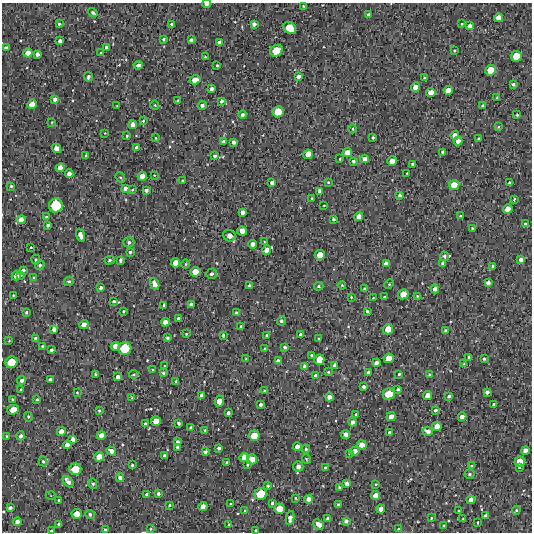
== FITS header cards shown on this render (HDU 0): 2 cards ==
NAXIS1  =                  530 /Length X axis
NAXIS2  =                  530 /Length Y axis

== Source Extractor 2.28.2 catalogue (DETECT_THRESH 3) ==
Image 530 x 530 px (HDU 0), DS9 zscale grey, 1 PNG px = 1 image px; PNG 534 x 534 px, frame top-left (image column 1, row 530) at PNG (2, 3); each listed source drawn as its Kron ellipse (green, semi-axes under 4 px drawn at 4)
Background 1740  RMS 170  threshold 512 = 3 sigma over >= 5 px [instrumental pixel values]
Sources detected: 318; all 318 listed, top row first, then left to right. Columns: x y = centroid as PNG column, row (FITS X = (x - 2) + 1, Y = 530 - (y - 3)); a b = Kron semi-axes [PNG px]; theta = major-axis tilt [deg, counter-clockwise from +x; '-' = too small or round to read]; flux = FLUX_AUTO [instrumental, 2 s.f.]
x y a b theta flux
207 4 4 2 - 55000
303 6 4 3 - 10000
93 12 5 4 - 23000
369 15 4 4 - 63000
499 18 4 4 - 100000
59 24 3 3 - 15000
171 24 3 3 - 17000
254 24 4 4 - 43000
462 24 3 2 - 10000
470 26 4 4 - 56000
290 28 7 5 -41 290000
163 39 3 3 - 15000
191 40 3 3 - 27000
60 41 3 3 - 34000
219 42 4 4 - 48000
106 47 3 3 - 26000
6 48 4 4 - 52000
276 51 6 5 - 260000
454 51 3 2 - 10000
28 53 4 4 - 100000
101 53 4 4 - 13000
37 54 4 3 - 45000
516 56 5 5 - 230000
205 57 3 3 - 12000
138 65 4 3 - 36000
217 65 3 2 - 13000
490 70 5 5 - 220000
299 76 4 4 - 50000
88 77 4 3 - 29000
424 78 3 2 - 12000
195 80 6 4 18 110000
513 84 3 3 - 21000
416 87 5 4 - 110000
212 89 4 3 - 36000
448 90 4 4 - 98000
431 92 5 4 - 130000
497 98 3 2 - 10000
55 99 4 4 - 42000
178 101 3 3 - 24000
222 101 4 4 - 28000
32 104 5 4 - 130000
155 105 5 4 - 12000
202 105 4 4 - 37000
117 106 3 2 - 7300
483 106 3 3 - 24000
278 112 6 5 - 250000
242 115 4 4 - 29000
517 115 3 3 - 13000
143 121 4 4 - 14000
52 122 3 3 - 8800
133 125 4 4 - 50000
499 127 4 3 - 8200
353 129 4 3 - 9500
105 133 3 3 - 6700
455 135 4 4 - 79000
127 136 3 3 - 11000
373 137 3 3 - 19000
156 138 4 3 - 12000
478 139 3 2 - 9800
458 141 4 4 - 69000
223 142 3 3 - 31000
233 142 4 3 - 36000
56 148 5 4 - 91000
137 148 4 4 - 68000
443 152 3 3 - 28000
347 153 5 4 - 110000
308 154 5 4 - 100000
86 156 3 3 - 21000
215 156 4 4 - 23000
340 159 2 2 - 7200
365 159 4 4 - 62000
353 161 4 4 - 22000
392 161 5 4 - 130000
413 164 3 3 - 29000
60 168 4 4 - 94000
407 173 2 2 - 7100
69 174 4 4 - 59000
154 175 4 3 - 8100
142 176 4 4 - 93000
120 177 5 4 - 15000
182 180 3 2 - 8500
328 182 3 2 - 9300
272 183 4 3 - 39000
510 183 3 3 - 26000
454 185 5 5 - 170000
11 186 4 4 - 13000
125 188 4 4 - 44000
132 190 3 3 - 11000
146 190 4 3 - 34000
320 191 4 4 - 68000
399 195 3 3 - 27000
312 199 3 3 - 18000
514 199 3 2 - 8700
56 205 7 7 - 490000
324 205 3 2 - 7800
508 209 5 4 - 130000
242 212 4 4 - 49000
461 216 3 3 - 11000
46 217 3 3 - 12000
359 217 4 4 - 85000
333 219 3 3 - 20000
21 220 4 4 - 76000
525 224 4 3 - 16000
48 225 3 3 - 23000
472 228 3 2 - 12000
242 231 5 4 - 110000
80 235 6 4 -71 82000
229 236 6 5 - 100000
264 241 2 2 - 6100
129 242 5 5 - 34000
252 244 4 4 - 70000
31 247 3 2 - 8300
266 250 5 4 - 99000
130 252 4 3 - 19000
320 255 5 5 - 160000
444 256 4 4 - 22000
36 260 5 4 - 16000
110 260 5 4 - 18000
120 260 4 3 - 20000
521 260 4 4 - 55000
176 263 5 4 - 120000
386 263 4 4 - 57000
186 264 4 3 - 9700
443 264 4 4 - 44000
40 265 5 4 - 22000
493 266 4 4 - 40000
23 270 4 3 - 34000
195 272 5 5 - 160000
212 274 5 5 - 36000
21 275 3 3 - 15000
16 276 4 4 - 83000
34 277 3 3 - 12000
69 281 5 4 - 24000
488 283 4 4 - 48000
155 284 6 4 -66 77000
389 284 5 4 - 12000
342 285 4 3 - 12000
249 286 3 3 - 26000
319 286 5 4 - 16000
101 288 4 3 - 34000
364 288 3 3 - 8500
435 289 4 4 - 55000
403 294 5 5 - 150000
13 295 3 2 - 8600
417 296 4 3 - 9500
351 297 3 2 - 8600
384 297 2 2 - 9500
373 298 3 2 - 8300
114 301 3 3 - 18000
164 305 4 3 - 18000
191 305 4 4 - 52000
124 311 3 3 - 12000
367 311 3 3 - 20000
26 312 4 3 - 17000
236 313 3 3 - 14000
178 319 4 3 - 33000
281 321 4 4 - 30000
165 322 4 4 - 77000
84 324 4 4 - 93000
241 327 3 3 - 18000
54 329 4 4 - 54000
388 329 5 5 - 170000
445 331 3 3 - 20000
186 334 2 2 - 8300
223 335 4 3 - 28000
267 335 3 3 - 20000
301 335 4 3 - 46000
167 338 3 3 - 23000
36 339 4 4 - 49000
319 339 3 3 - 14000
9 341 3 3 - 7100
42 346 3 2 - 12000
115 346 4 4 - 85000
285 347 4 3 - 30000
125 348 6 6 - 420000
264 349 4 3 - 11000
51 350 3 3 - 29000
311 355 3 3 - 16000
469 357 3 3 - 24000
389 358 5 5 - 150000
246 359 4 3 - 9000
484 359 3 3 - 16000
319 360 5 5 - 180000
278 361 4 4 - 51000
11 362 6 5 - 300000
376 363 4 4 - 48000
464 364 3 3 - 12000
335 365 4 3 - 43000
165 366 3 3 - 12000
305 366 4 4 - 40000
153 370 3 2 - 8900
328 372 3 3 - 12000
368 372 4 4 - 36000
163 373 4 3 - 20000
95 374 3 2 - 10000
134 374 5 3 - 13000
399 374 3 3 - 13000
316 375 4 4 - 44000
429 375 3 3 - 11000
118 376 4 4 - 36000
50 379 3 3 - 22000
22 380 4 4 - 38000
176 382 4 3 - 15000
364 387 3 3 - 29000
21 389 2 2 - 11000
398 389 3 3 - 18000
264 391 4 3 - 10000
77 392 3 2 - 9000
487 392 4 4 - 39000
389 394 6 5 - 260000
201 395 4 3 - 26000
428 395 4 4 - 91000
449 396 3 3 - 23000
329 397 4 4 - 67000
132 398 4 2 - 8800
12 399 3 3 - 17000
37 399 3 3 - 12000
219 401 5 4 - 120000
494 404 3 3 - 20000
260 405 3 3 - 26000
13 410 6 4 21 180000
435 410 3 3 - 20000
99 411 4 3 - 13000
228 413 4 3 - 34000
356 415 3 3 - 18000
28 417 5 4 - 15000
391 417 4 4 - 98000
462 417 4 4 - 70000
156 421 5 5 - 160000
353 422 4 4 - 54000
179 423 3 3 - 26000
145 424 4 4 - 24000
437 426 4 4 - 110000
191 427 3 3 - 23000
205 430 4 3 - 20000
61 431 5 4 - 90000
428 431 5 4 - 50000
389 433 3 3 - 29000
346 434 4 4 - 74000
21 436 4 4 - 35000
101 436 4 4 - 100000
254 436 5 5 - 200000
7 437 3 3 - 24000
73 439 4 4 - 53000
178 442 4 3 - 39000
67 445 4 4 - 82000
362 445 4 4 - 110000
178 447 4 4 - 50000
297 447 4 4 - 71000
219 448 3 3 - 22000
306 449 4 4 - 14000
525 450 4 4 - 72000
111 451 5 4 - 70000
355 451 5 4 - 93000
205 452 3 3 - 35000
350 453 3 3 - 15000
165 456 4 3 - 39000
99 457 5 4 - 140000
244 458 5 4 - 130000
252 459 5 5 - 150000
306 459 5 3 - 9500
43 461 5 4 - 17000
520 461 5 5 - 160000
227 463 3 3 - 18000
132 465 3 3 - 15000
248 465 3 3 - 15000
472 466 3 2 - 12000
298 467 5 5 - 64000
519 467 3 2 - 10000
325 468 3 3 - 16000
75 469 6 6 - 290000
469 474 5 5 - 23000
120 478 4 4 - 49000
68 482 6 4 -48 52000
93 484 5 4 - 18000
347 484 4 4 - 47000
376 484 3 2 - 8700
268 486 4 3 - 17000
339 487 3 3 - 11000
147 494 4 3 - 30000
158 494 3 3 - 28000
261 494 6 6 - 320000
51 496 5 3 - 8800
376 496 4 4 - 110000
295 498 4 3 - 9600
309 499 4 4 - 66000
59 500 3 3 - 15000
471 500 4 4 - 82000
272 503 3 3 - 26000
230 504 3 2 - 8100
169 505 4 3 - 12000
338 505 4 3 - 21000
203 507 4 4 - 92000
10 508 4 3 - 30000
279 509 5 5 - 170000
381 509 4 4 - 83000
516 510 4 4 - 15000
245 511 4 3 - 16000
459 511 3 2 - 12000
77 514 5 5 - 140000
90 514 5 4 - 28000
486 516 4 4 - 52000
290 518 7 4 82 64000
431 518 3 2 - 9000
328 519 4 3 - 38000
463 519 3 3 - 9300
346 521 4 4 - 45000
17 522 4 4 - 70000
478 522 3 2 - 9200
59 524 3 3 - 25000
319 524 6 4 -43 87000
229 525 3 2 - 11000
444 526 4 3 - 12000
151 529 4 2 - 8800
398 529 4 3 - 9200
105 530 3 3 - 25000
256 530 4 3 - 14000
51 531 3 3 - 14000
At the frame edge (FLAGS 8, measured only in part): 3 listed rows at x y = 207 4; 10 508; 51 531